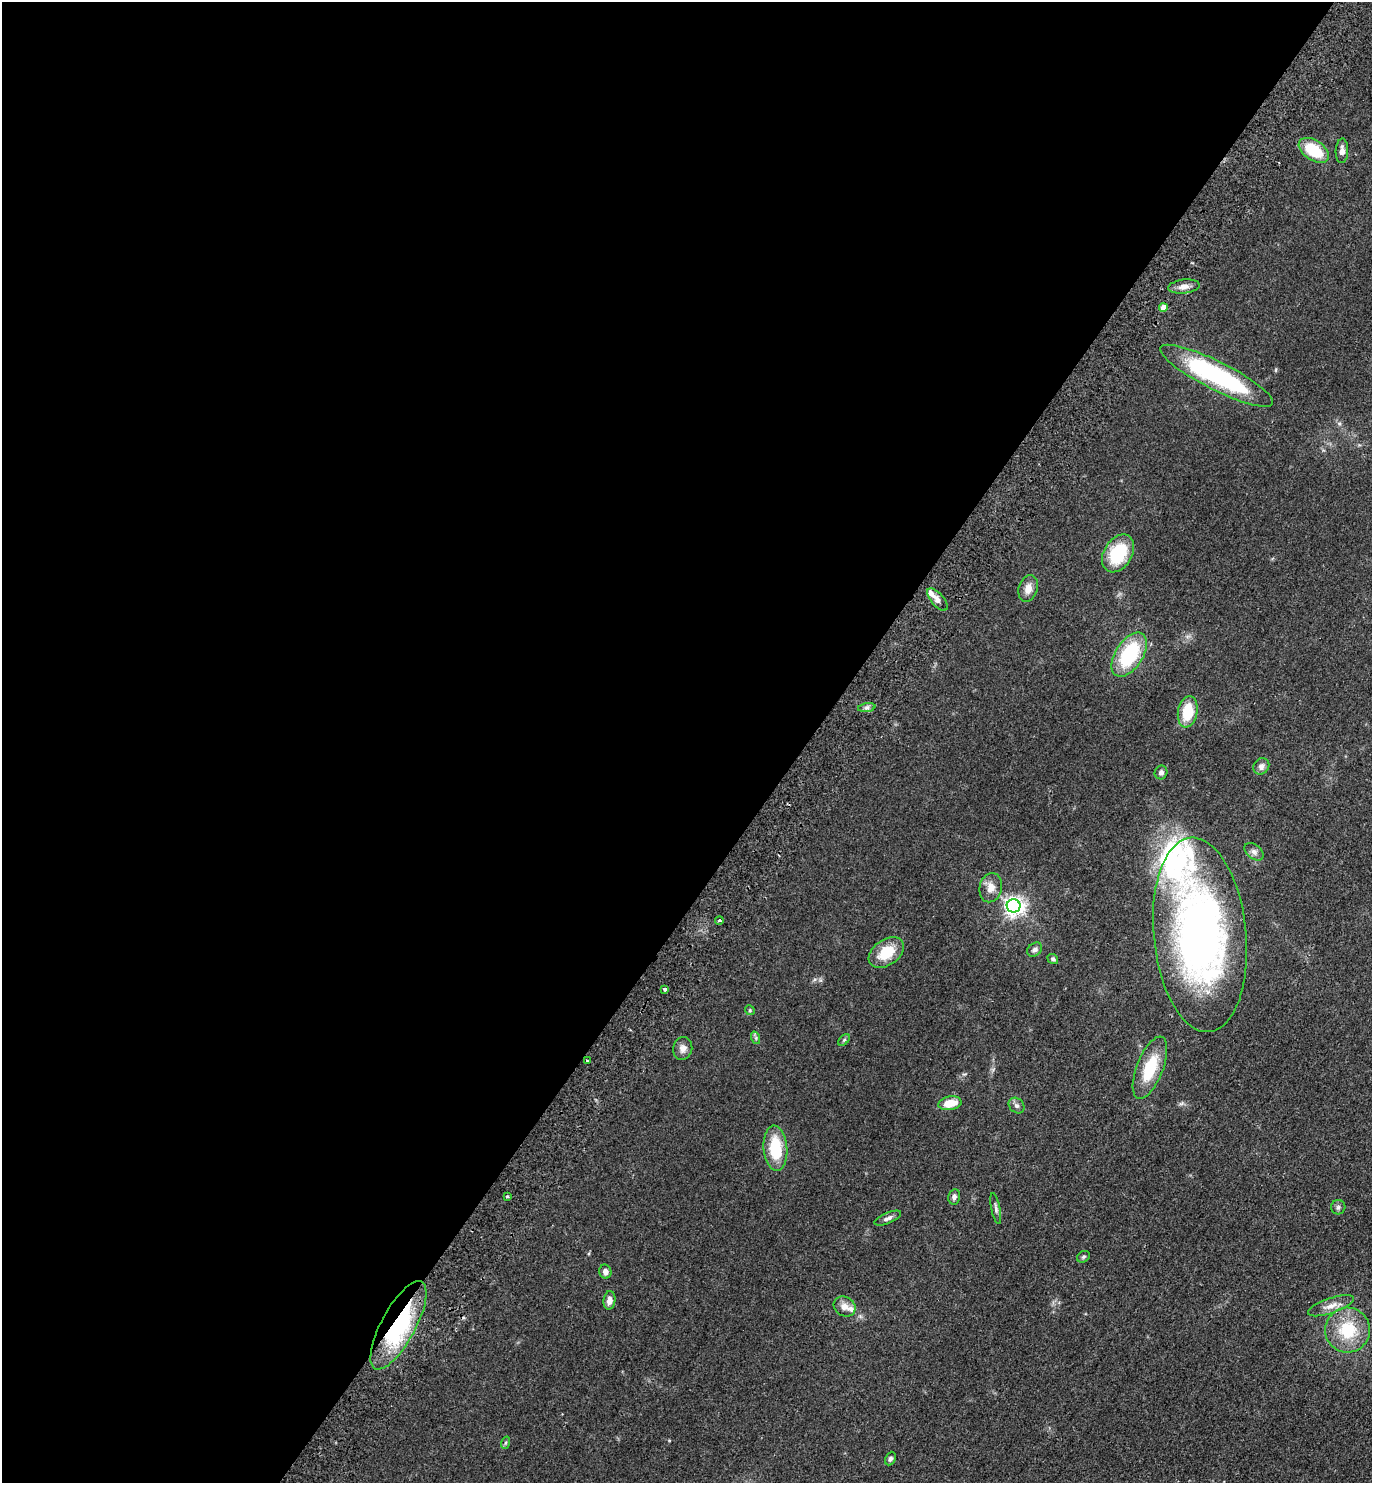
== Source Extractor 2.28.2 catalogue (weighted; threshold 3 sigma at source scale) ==
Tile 5 of 4 x 4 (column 1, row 2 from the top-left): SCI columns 204-1573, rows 2998-4478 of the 6024 x 5996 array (HDU 1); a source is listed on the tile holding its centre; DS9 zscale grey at full resolution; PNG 1374 x 1485 px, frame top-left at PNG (2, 2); each listed source drawn as its Kron ellipse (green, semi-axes under 4 px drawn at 4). Shown black and unused: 59% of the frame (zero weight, under 2 of 3 exposures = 3% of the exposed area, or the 3 px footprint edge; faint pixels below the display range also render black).
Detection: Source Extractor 2.28.2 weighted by HDU 2 'WHT'; one run over the whole footprint, this tile lists its part. Background 0.0588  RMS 0.0079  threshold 0.0354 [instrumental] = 3 sigma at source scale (4.5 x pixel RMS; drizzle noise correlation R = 1.50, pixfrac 1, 0.05/0.05 arcsec/px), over >= 5 px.
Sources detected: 48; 3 inside a brighter listed object's ellipse — not listed separately; the other 45 listed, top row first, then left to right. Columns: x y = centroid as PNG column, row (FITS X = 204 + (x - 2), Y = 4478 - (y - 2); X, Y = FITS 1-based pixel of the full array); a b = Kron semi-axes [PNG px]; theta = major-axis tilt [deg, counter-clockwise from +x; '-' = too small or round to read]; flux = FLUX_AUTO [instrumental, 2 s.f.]
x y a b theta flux
1314 150 17 10 -33 29
1342 151 12 6 87 3.9
1184 287 16 7 6 5.7
1163 307 4 4 - 8.4
1217 376 63 14 -27 120
1118 553 20 14 59 38
1028 589 14 9 72 7.1
937 599 14 6 -50 4.1
1129 655 25 13 57 55
867 708 9 4 8 2.3
1188 712 16 9 80 23
1261 766 9 7 52 3.5
1161 772 7 6 - 2.5
1254 852 11 7 -40 3.2
991 888 15 11 76 7.7
1014 906 7 6 - 420
719 920 4 3 - 1.2
1200 935 97 46 -84 420
1035 949 8 6 39 2.8
886 953 20 12 35 21
1053 959 5 4 - 1.7
665 989 3 3 - 3.3
750 1010 5 4 - 1
756 1038 6 4 -72 1.3
844 1040 7 4 45 1.3
683 1048 11 9 80 4.4
587 1061 3 3 - 0.95
1150 1068 33 13 69 29
950 1103 12 7 10 13
1017 1106 9 7 -44 2.4
775 1148 23 11 -85 31
507 1196 4 3 - 0.84
954 1197 7 6 - 2.7
1338 1207 7 7 - 2
996 1209 15 4 -78 2.2
888 1218 14 5 23 2.9
1083 1257 7 5 32 1.4
605 1272 7 6 - 3.8
609 1300 9 6 82 4.4
845 1306 11 9 -29 5.7
1331 1306 24 7 19 7.3
398 1325 49 17 62 92
1347 1330 22 22 - 33
505 1443 6 4 71 1.2
890 1459 7 5 66 2
Overlapping masked pixels (flux is a lower limit): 1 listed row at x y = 398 1325